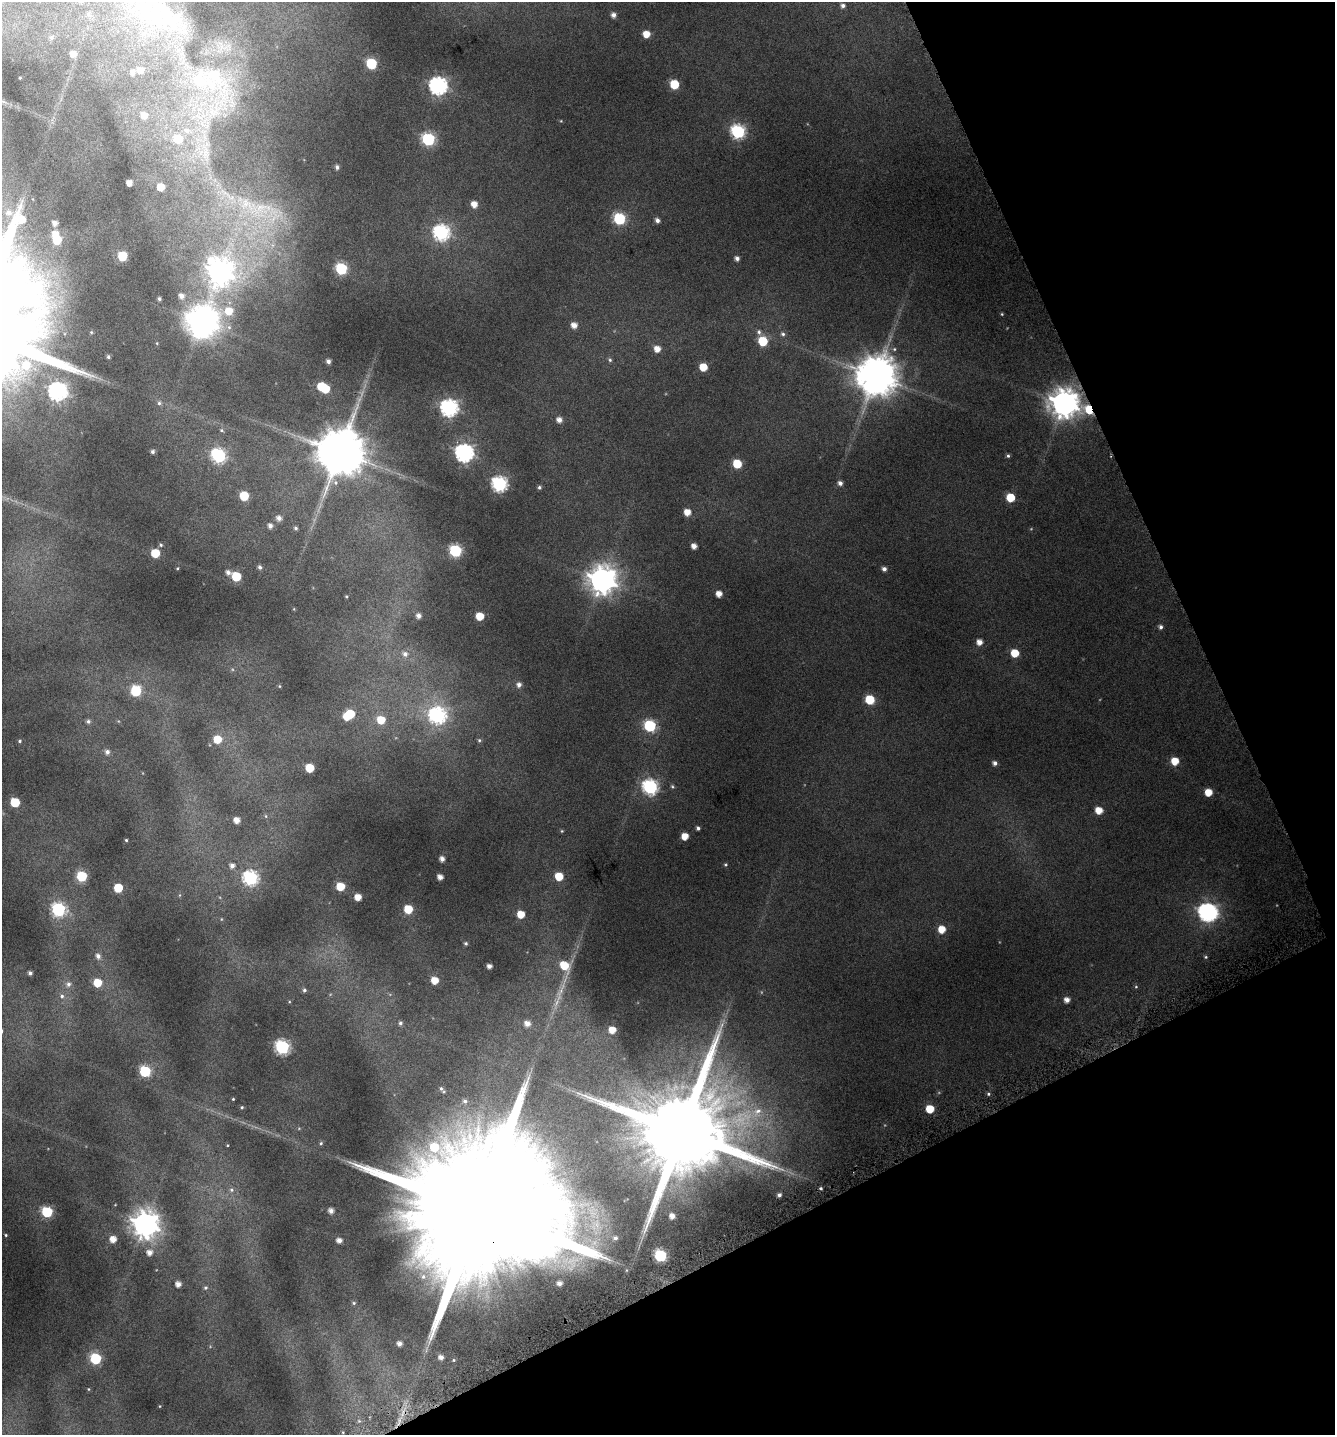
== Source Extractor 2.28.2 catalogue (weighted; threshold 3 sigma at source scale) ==
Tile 12 of 4 x 4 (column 4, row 3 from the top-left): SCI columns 4179-5511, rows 1438-2870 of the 5617 x 5774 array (HDU 1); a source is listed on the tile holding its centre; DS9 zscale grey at full resolution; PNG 1337 x 1437 px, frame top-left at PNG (2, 2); no overlay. Shown black and unused: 23% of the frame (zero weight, under 4 of 8 exposures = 2% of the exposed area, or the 3 px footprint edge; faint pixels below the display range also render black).
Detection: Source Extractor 2.28.2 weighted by HDU 2 'WHT'; one run over the whole footprint, this tile lists its part. Background 0.0963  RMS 0.0099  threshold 0.0404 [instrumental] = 3 sigma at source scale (4.09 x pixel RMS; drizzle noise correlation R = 1.36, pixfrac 0.8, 0.0396/0.0396 arcsec/px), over >= 5 px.
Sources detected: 183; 1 too faint to see at this stretch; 6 inside a brighter object's white glare — not listed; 2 inside a brighter listed object's ellipse — not listed separately; the other 174 listed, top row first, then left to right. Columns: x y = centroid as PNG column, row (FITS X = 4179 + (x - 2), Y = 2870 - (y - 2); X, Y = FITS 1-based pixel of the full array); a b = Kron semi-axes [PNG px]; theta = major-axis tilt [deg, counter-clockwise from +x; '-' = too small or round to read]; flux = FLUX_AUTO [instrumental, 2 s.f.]
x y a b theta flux
843 6 5 4 - 2.5
88 14 6 6 - 1.8
613 15 5 5 - 3.6
168 18 62 37 -22 96
646 34 5 5 - 10
51 37 6 6 - 1.6
73 54 5 5 - 5.8
371 64 6 6 - 55
140 70 6 5 - 4
133 72 5 5 - 3.1
215 75 84 26 -63 100
674 84 6 6 - 28
438 86 7 7 - 290
144 115 6 6 - 5.9
187 131 9 8 - 5.3
738 132 7 6 - 130
178 139 7 7 - 21
428 139 6 6 - 99
206 153 17 9 -90 12
337 167 6 5 - 2.1
129 183 4 4 - 5.8
161 187 5 5 - 11
245 203 12 8 78 7.5
474 204 5 5 - 7.3
261 207 15 8 16 10
9 212 6 5 - 2.2
619 219 6 6 - 78
657 220 5 5 - 2.9
55 223 4 4 - 3.3
441 232 7 7 - 180
57 239 6 6 - 22
122 256 6 6 - 28
737 258 4 4 - 2.7
341 269 6 6 - 75
220 272 10 10 - 710
181 296 5 5 - 4.2
159 299 3 3 - 1.2
229 311 9 9 - 14
204 322 8 7 - 830
574 325 6 5 - 5.6
759 332 7 6 - 2
783 334 6 4 -16 1.6
763 341 6 6 - 31
657 349 6 6 - 7.2
108 357 4 4 - 1.4
610 360 5 5 - 1.3
328 361 4 4 - 2.4
703 367 5 5 - 15
876 376 11 11 - 2700
321 386 6 5 - 20
57 391 7 7 - 290
159 403 5 5 - 1.5
1064 403 9 9 - 1100
449 408 7 7 - 240
1089 409 7 6 - 22
559 420 5 5 - 4.6
152 451 4 4 - 1.7
340 452 12 12 - 4400
464 453 7 7 - 300
218 456 8 6 -41 130
1008 456 5 4 - 1.3
737 464 6 5 - 23
840 483 5 5 - 2.8
499 484 7 7 - 170
539 487 5 4 - 1.4
244 496 6 6 - 25
1010 497 6 5 - 22
687 512 5 5 - 8.3
279 518 6 5 - 3.8
270 526 5 5 - 3
296 528 5 4 - 1.3
161 545 5 5 - 1.4
694 546 4 4 - 4.9
455 551 6 6 - 83
155 553 6 5 - 21
260 567 5 4 - 1.9
884 569 5 5 - 2.6
228 572 5 5 - 3
236 576 6 6 - 26
602 580 9 9 - 1000
719 594 5 5 - 6.5
419 616 6 5 - 4
480 616 5 5 - 15
1161 627 5 4 - 2
979 642 5 5 - 5.4
1015 653 6 5 - 17
405 654 8 7 - 3.9
519 685 6 6 - 3.2
279 686 5 3 - 0.67
136 691 7 6 - 37
870 700 6 6 - 31
350 714 6 6 - 20
437 715 8 7 - 190
381 720 7 6 - 16
88 721 6 5 - 1.8
650 726 6 6 - 72
217 739 6 6 - 16
479 740 5 4 - 1.1
19 741 4 4 - 0.99
107 752 6 6 - 3.1
1175 761 6 5 - 15
995 763 4 4 - 2.9
310 768 6 5 - 23
650 787 7 7 - 160
1208 792 5 5 - 12
15 802 6 6 - 27
1099 810 6 5 - 10
237 820 5 5 - 6.5
698 828 4 3 - 1.6
562 831 5 4 - 0.76
685 836 5 5 - 9.3
126 840 3 3 - 0.83
442 859 5 4 - 3.7
232 866 6 6 - 3.5
82 876 6 6 - 46
559 876 6 5 - 18
440 877 5 4 - 4.7
250 878 7 7 - 150
340 886 6 5 - 19
118 888 6 6 - 22
358 897 5 5 - 8.3
408 909 6 6 - 17
58 910 7 6 - 120
1208 912 9 7 -19 310
521 914 5 5 - 12
942 929 6 6 - 11
466 943 5 5 - 1.4
98 956 6 5 - 3.1
1206 957 5 4 - 1
564 965 9 7 -42 18
489 966 4 4 - 3.6
30 973 4 4 - 2
434 980 6 5 - 10
97 983 6 6 - 17
68 984 7 6 - 2.6
304 990 5 5 - 1.6
62 996 5 5 - 1.8
1067 1000 5 5 - 4.6
400 1023 6 5 - 1.8
527 1023 6 5 - 5.1
612 1030 5 5 - 9.2
282 1047 7 6 - 130
145 1071 6 6 - 61
988 1094 4 4 - 1.1
233 1099 4 3 - 0.76
465 1101 6 6 - 2.2
242 1107 4 4 - 0.96
930 1109 5 5 - 19
758 1111 10 7 19 5
682 1132 25 21 -69 18000
321 1143 5 4 - 1.2
821 1188 4 3 - 1.2
231 1190 6 5 - 1.8
779 1195 4 3 - 1.9
478 1209 58 30 -66 71000
331 1211 5 5 - 4
47 1212 6 6 - 63
672 1216 5 5 - 5
145 1224 9 9 - 870
6 1235 3 3 - 0.73
615 1238 7 5 -14 2.5
113 1239 5 5 - 7.3
339 1240 5 5 - 4.2
149 1253 6 5 - 5.2
660 1255 6 6 - 84
423 1277 8 8 - 4.7
559 1283 5 4 - 3.7
178 1284 5 5 - 5
205 1288 6 5 - 1.4
354 1303 5 4 - 1.1
399 1343 4 4 - 3.6
441 1357 4 4 - 3.6
95 1359 6 6 - 52
88 1389 4 3 - 0.56
Overlapping masked pixels (flux is a lower limit): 3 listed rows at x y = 1089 409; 682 1132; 478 1209
Isophote crosses this tile's border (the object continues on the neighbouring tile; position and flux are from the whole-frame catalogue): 1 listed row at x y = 168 18